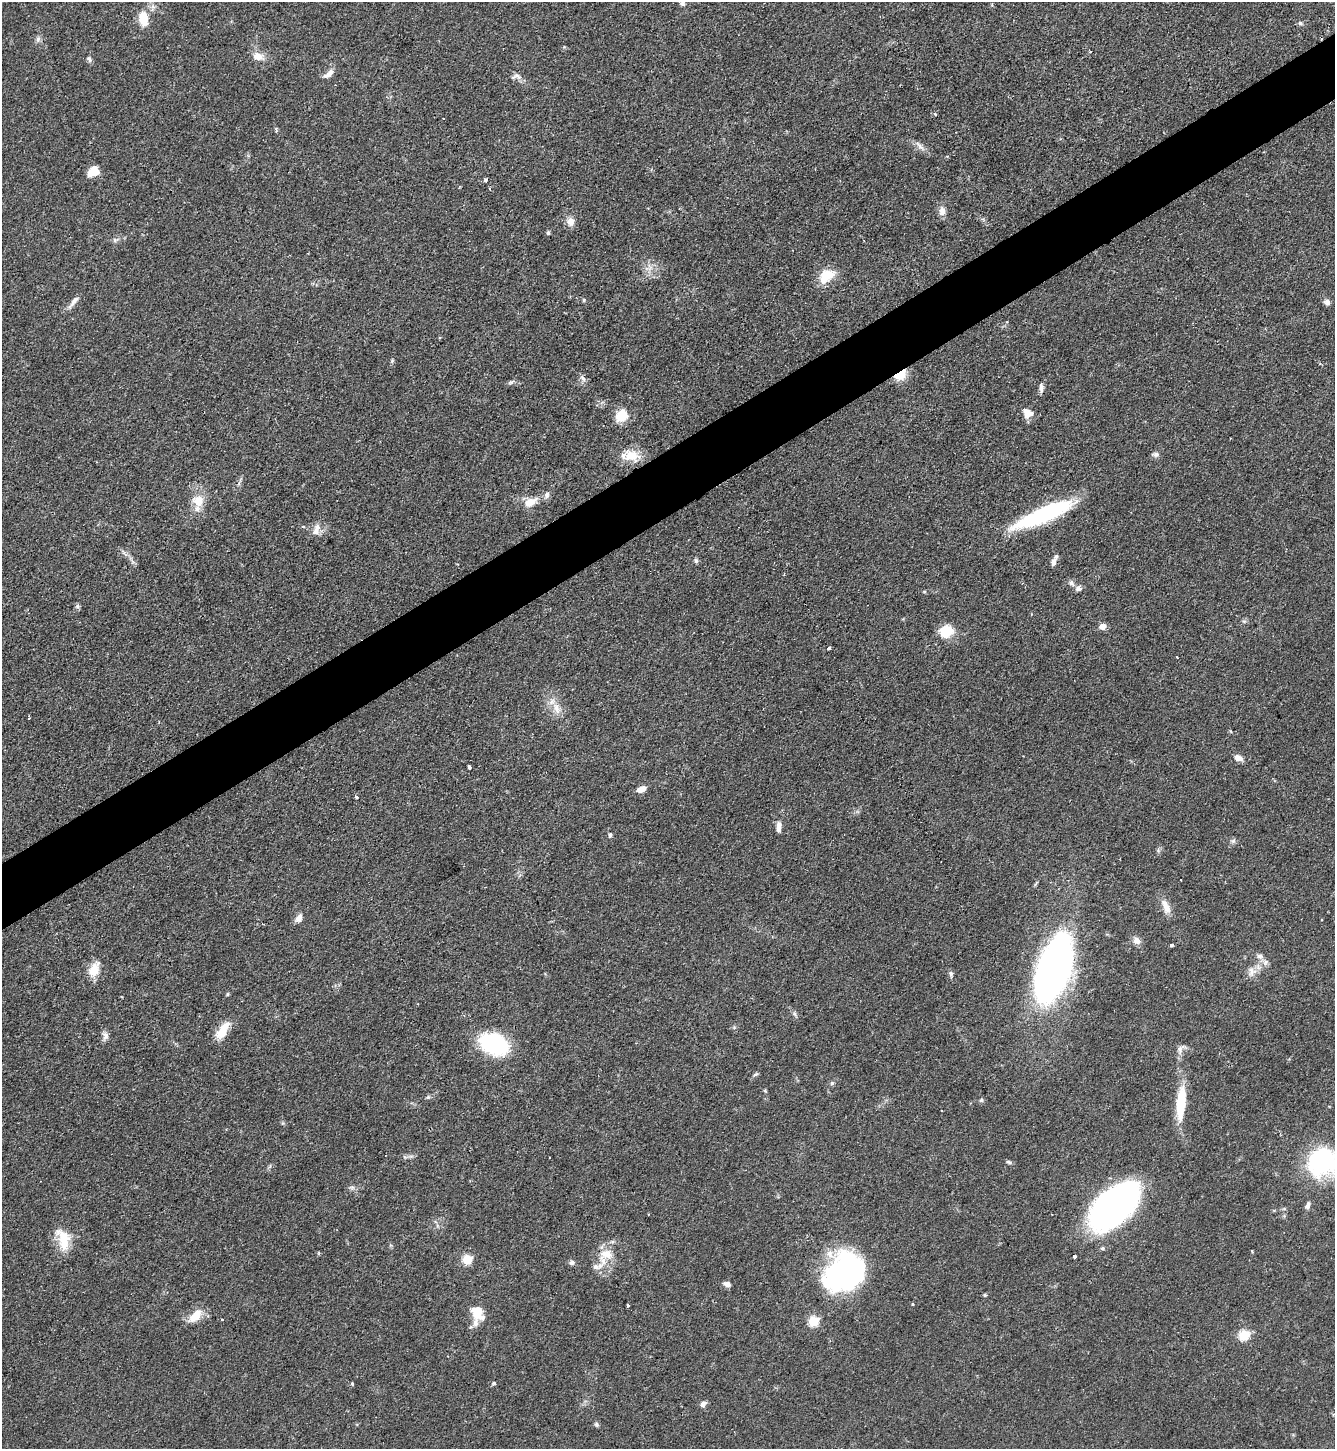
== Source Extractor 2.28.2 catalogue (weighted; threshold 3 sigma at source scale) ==
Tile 10 of 4 x 4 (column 2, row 3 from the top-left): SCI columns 1491-2823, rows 1449-2895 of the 5781 x 5789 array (HDU 1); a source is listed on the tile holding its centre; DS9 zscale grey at full resolution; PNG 1337 x 1451 px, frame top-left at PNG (2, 2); no overlay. Shown black and unused: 5% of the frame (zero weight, under 2 of 3 exposures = <1% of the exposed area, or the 3 px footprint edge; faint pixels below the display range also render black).
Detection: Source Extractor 2.28.2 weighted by HDU 2 'WHT'; one run over the whole footprint, this tile lists its part. Background 0.0468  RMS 0.0046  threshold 0.0207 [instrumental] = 3 sigma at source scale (4.5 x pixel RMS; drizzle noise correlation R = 1.50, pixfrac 1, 0.05/0.05 arcsec/px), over >= 5 px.
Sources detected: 107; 1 cosmic-ray / hot-pixel residue — not listed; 3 inside a brighter listed object's ellipse — not listed separately; the other 103 listed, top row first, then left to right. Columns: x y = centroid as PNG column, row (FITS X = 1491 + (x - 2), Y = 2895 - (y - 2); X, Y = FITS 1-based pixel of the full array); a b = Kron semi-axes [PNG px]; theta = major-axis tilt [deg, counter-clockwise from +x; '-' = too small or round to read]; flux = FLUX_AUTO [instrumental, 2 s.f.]
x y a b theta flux
682 3 7 5 -20 1
143 19 17 10 -83 8.6
1300 23 7 6 - 1.1
38 39 7 6 - 1.3
258 56 14 9 -14 4.7
89 59 8 5 -75 1.1
328 74 16 7 35 3
517 76 13 8 -3 2.2
935 114 3 3 - 1.3
276 129 8 3 -78 0.64
920 146 17 4 -47 2.1
93 171 11 8 35 8.2
485 180 4 3 - 1.4
490 189 4 3 - 0.55
942 211 12 8 90 3
570 222 11 9 -70 3.5
548 233 6 4 -90 0.77
115 240 8 6 12 1.3
650 267 11 7 -77 3.1
826 275 18 14 24 10
584 300 5 3 - 0.52
73 302 21 5 52 2.6
1327 302 8 7 - 1.8
392 361 5 5 - 0.62
900 375 14 8 35 9
583 378 11 5 -57 1.5
1041 388 12 5 -87 1.9
1026 414 14 8 -83 3.5
622 415 16 14 51 8
1156 454 9 6 -5 1.4
631 456 24 15 -11 9.2
547 495 10 7 73 1.8
198 501 14 14 - 7.6
530 502 17 11 26 6
1044 515 60 13 23 56
303 526 5 3 - 0.46
316 530 19 9 66 3.9
124 553 17 4 -44 2
696 561 7 5 -88 0.88
1054 562 11 6 72 2.2
1071 583 9 6 -51 1.6
1078 589 8 7 - 1.7
924 592 5 3 - 0.48
77 606 6 6 - 1.1
1102 626 7 6 - 3
946 631 16 14 11 9.9
829 648 4 3 - 1.3
557 708 19 8 -69 4.9
1239 758 10 7 -23 2.8
469 767 4 3 - 3.1
641 789 9 6 23 3.6
356 797 4 3 - 1.1
779 827 12 6 85 2.8
610 835 7 5 83 0.92
1233 841 6 6 - 1.1
1166 907 22 9 -65 4.7
299 918 12 8 55 2.5
1137 941 10 8 -44 2.8
1171 945 3 3 - 2.4
1260 956 9 7 -5 1.9
1265 962 9 6 70 1.7
1053 968 63 27 69 220
94 969 18 11 67 7.6
1252 972 15 11 79 3.9
951 974 8 5 -73 1.2
227 994 5 4 - 0.58
795 1014 7 4 -70 0.88
222 1031 23 10 58 8.5
105 1036 12 8 -81 2.1
494 1044 21 15 -23 61
1181 1048 15 7 36 2.3
756 1074 8 4 34 0.81
832 1083 6 5 - 0.79
765 1091 6 3 -20 0.47
428 1097 7 4 45 0.77
981 1100 6 5 - 0.83
1181 1104 43 10 84 17
1009 1162 8 4 -12 0.98
1322 1162 19 17 38 86
352 1187 7 4 0 1
1308 1205 10 5 73 1.7
1114 1207 52 27 44 160
63 1239 32 15 -74 11
1252 1251 3 3 - 0.44
606 1254 18 11 -12 6.8
1074 1256 4 3 - 1.4
467 1259 5 5 - 27
572 1262 7 6 - 1.3
596 1267 10 7 -15 2.2
844 1272 44 35 47 95
727 1284 8 5 -28 2
985 1295 5 4 - 0.6
913 1304 3 3 - 1.2
628 1305 3 3 - 1.9
477 1313 16 11 -54 9.3
195 1316 19 9 45 7.6
222 1319 3 2 - 0.64
814 1321 5 5 - 31
1244 1335 6 5 - 34
494 1383 6 5 - 0.7
352 1384 3 3 - 1
703 1404 8 6 38 1.7
596 1424 7 5 -47 0.9
Overlapping masked pixels (flux is a lower limit): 1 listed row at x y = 900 375
Isophote crosses this tile's border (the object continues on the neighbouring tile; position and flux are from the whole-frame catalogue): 1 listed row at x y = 1322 1162
Unlisted compact peaks at least as high as the median listed source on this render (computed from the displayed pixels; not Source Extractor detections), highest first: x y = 511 382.